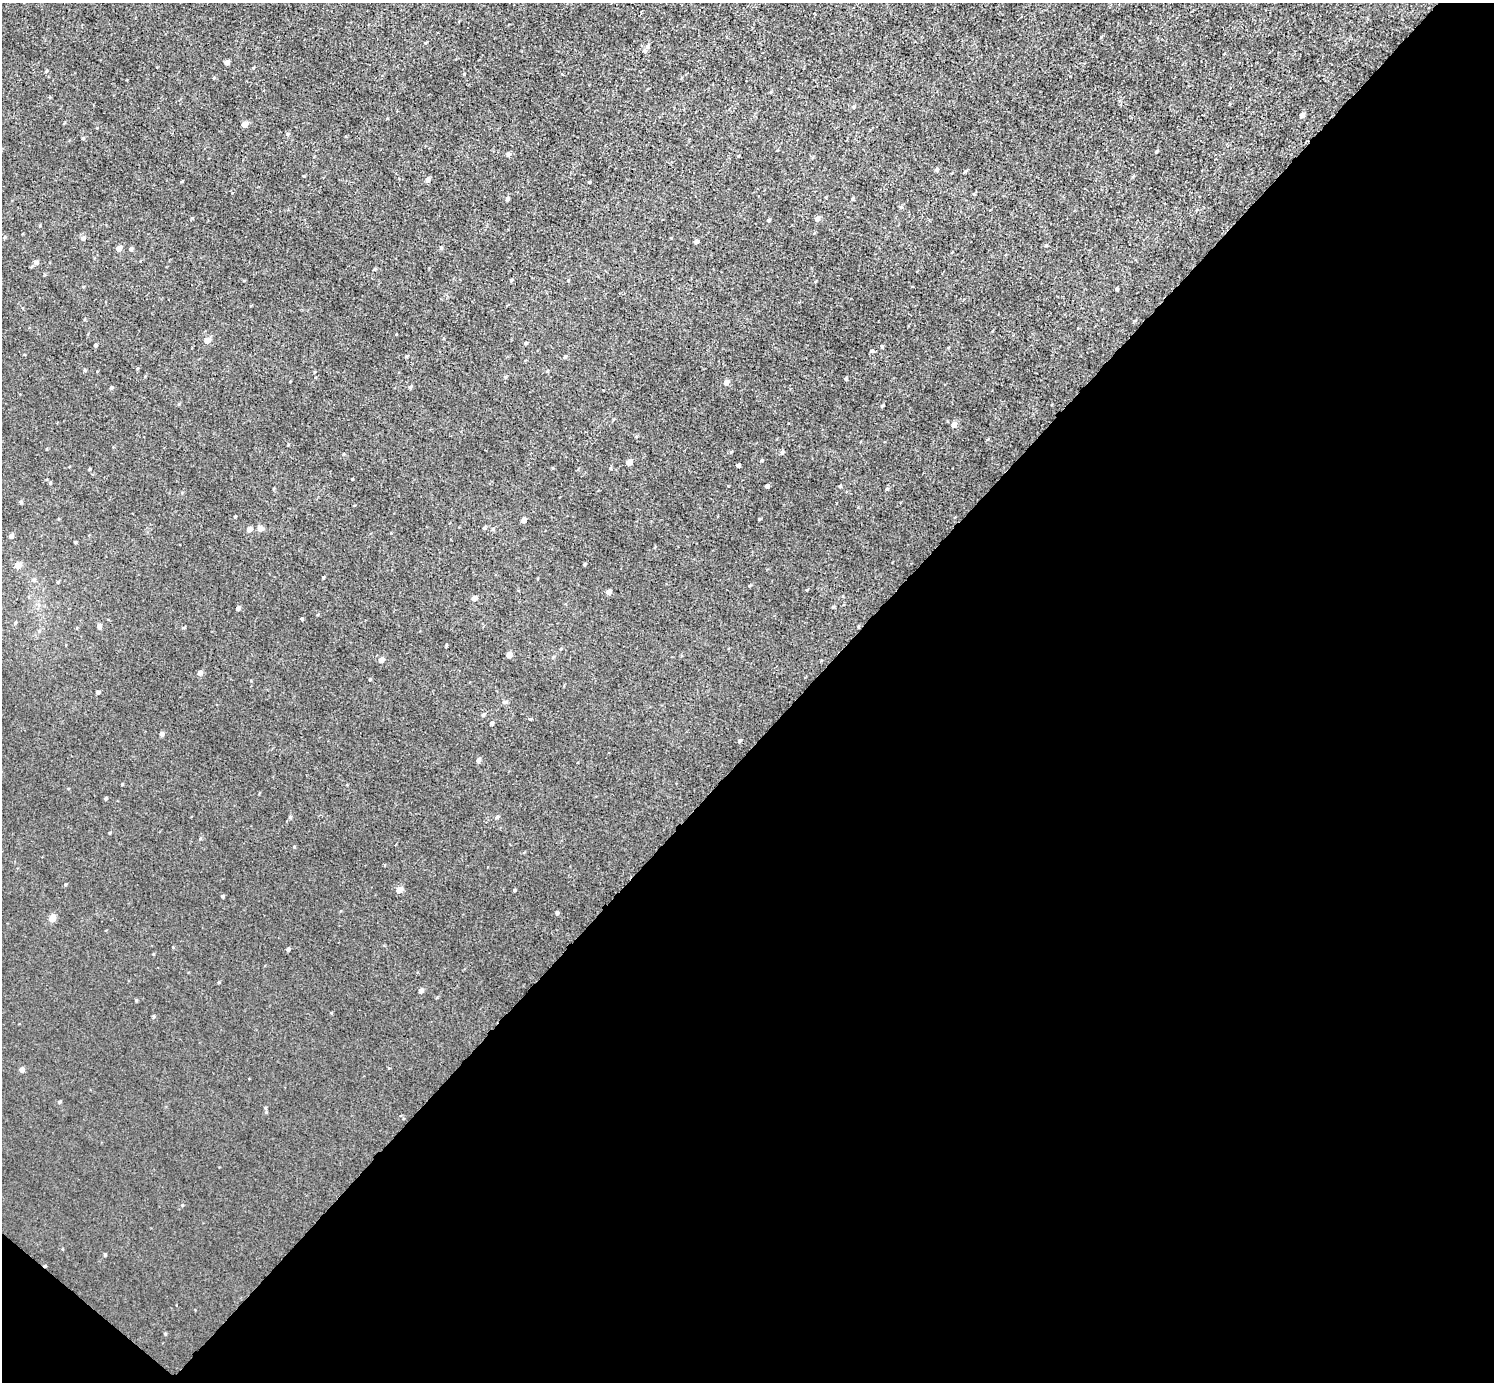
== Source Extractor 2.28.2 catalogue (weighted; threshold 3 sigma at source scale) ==
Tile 15 of 4 x 4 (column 3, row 4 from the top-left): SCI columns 2985-4476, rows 158-1537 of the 5970 x 5973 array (HDU 1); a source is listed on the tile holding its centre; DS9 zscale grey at full resolution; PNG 1496 x 1384 px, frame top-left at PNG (2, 3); no overlay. Shown black and unused: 47% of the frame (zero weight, under 3 of 5 exposures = <1% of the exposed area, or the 3 px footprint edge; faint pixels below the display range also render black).
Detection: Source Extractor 2.28.2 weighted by HDU 2 'WHT'; one run over the whole footprint, this tile lists its part. Background 0.00405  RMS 0.006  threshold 0.0269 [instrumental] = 3 sigma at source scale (4.5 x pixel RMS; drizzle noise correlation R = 1.50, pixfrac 1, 0.05/0.05 arcsec/px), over >= 5 px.
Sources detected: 113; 1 cosmic-ray / hot-pixel residue — not listed; the other 112 listed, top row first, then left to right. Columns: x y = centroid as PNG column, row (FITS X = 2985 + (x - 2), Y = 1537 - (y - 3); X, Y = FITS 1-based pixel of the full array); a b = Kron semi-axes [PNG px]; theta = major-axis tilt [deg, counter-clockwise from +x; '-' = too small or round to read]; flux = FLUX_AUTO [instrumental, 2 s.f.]
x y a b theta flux
647 46 6 5 - 1.4
227 62 4 4 - 2.9
46 71 4 3 - 0.69
464 74 3 3 - 0.54
853 107 4 4 - 0.75
1302 115 5 4 - 3.1
244 124 5 4 - 5.4
83 138 4 3 - 0.57
1156 152 3 3 - 0.6
508 154 5 4 - 2
937 169 4 4 - 1.2
965 171 6 3 37 0.67
304 176 3 3 - 0.57
428 179 5 4 - 3.1
589 182 4 3 - 0.54
507 199 5 4 - 1.6
853 199 4 3 - 0.84
901 207 5 5 - 1
817 219 5 4 - 3.2
768 220 4 3 - 1.1
4 237 5 4 - 0.77
83 238 5 5 - 1.4
696 241 4 3 - 2
1046 245 5 3 - 0.53
119 248 4 4 - 5.9
441 248 5 5 - 0.87
131 249 4 4 - 1.2
36 262 5 5 - 2.5
374 269 4 4 - 0.56
511 280 5 3 - 0.67
1116 289 4 3 - 0.73
207 340 5 4 - 6
526 343 5 3 - 0.89
95 345 4 3 - 1.1
881 346 5 3 - 0.64
872 351 4 4 - 1.3
406 356 5 3 - 0.59
564 357 5 4 - 0.74
547 371 4 3 - 0.65
505 377 5 4 - 0.76
845 379 4 4 - 0.81
726 382 5 4 - 3.6
410 387 4 4 - 1
111 388 4 4 - 0.94
882 406 4 3 - 0.77
953 425 5 5 - 4
288 445 4 3 - 0.43
782 452 6 4 72 1.1
761 460 4 3 - 0.64
629 462 5 4 - 7.3
738 465 4 4 - 2.2
69 467 3 2 - 0.42
89 469 4 3 - 0.52
352 479 2 2 - 0.44
50 483 4 4 - 0.73
767 486 4 4 - 1.6
840 486 4 3 - 0.9
887 489 4 4 - 0.87
21 502 4 4 - 1.1
235 516 3 3 - 0.59
523 520 4 4 - 3.4
260 528 6 5 - 3.5
484 528 5 4 - 1.2
249 529 5 4 - 3.3
493 529 5 4 - 0.79
11 536 5 5 - 2
75 543 3 3 - 0.66
584 564 4 3 - 0.7
18 565 5 5 - 5.4
323 577 5 2 - 0.59
34 580 6 5 - 1
58 582 5 3 - 0.56
806 590 4 3 - 0.53
609 592 4 4 - 4.2
474 598 5 4 - 2.6
833 607 5 3 - 0.62
238 608 5 4 - 1.8
302 619 3 3 - 0.78
99 626 5 4 - 2.4
184 628 5 3 - 0.57
39 631 5 4 - 0.82
446 645 4 3 - 0.55
560 649 5 3 - 0.55
509 655 4 4 - 4.5
381 660 5 5 - 3.7
200 673 5 4 - 3.1
370 679 4 3 - 0.54
98 692 4 3 - 1.3
483 715 4 4 - 1
530 719 4 3 - 0.54
492 723 4 4 - 1.2
161 734 5 4 - 2
739 741 5 4 - 0.9
478 760 5 4 - 1.9
106 798 4 4 - 0.81
290 817 4 4 - 0.81
497 817 5 5 - 0.91
110 833 4 3 - 0.44
294 847 4 3 - 0.54
399 890 5 5 - 6.2
514 890 3 3 - 0.73
222 896 4 4 - 0.7
557 913 4 4 - 1.2
52 918 5 4 - 9
288 949 4 3 - 1.3
421 991 5 4 - 2.6
136 1000 4 3 - 0.68
22 1070 5 4 - 2.8
59 1102 5 4 - 0.72
265 1108 4 4 - 0.61
105 1255 4 3 - 0.66
165 1334 4 4 - 0.57
Unlisted compact peaks at least as high as the median listed source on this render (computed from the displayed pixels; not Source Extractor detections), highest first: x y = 759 519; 287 134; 192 218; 182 1205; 731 452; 154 1016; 122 784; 331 1013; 219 982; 66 884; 317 615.